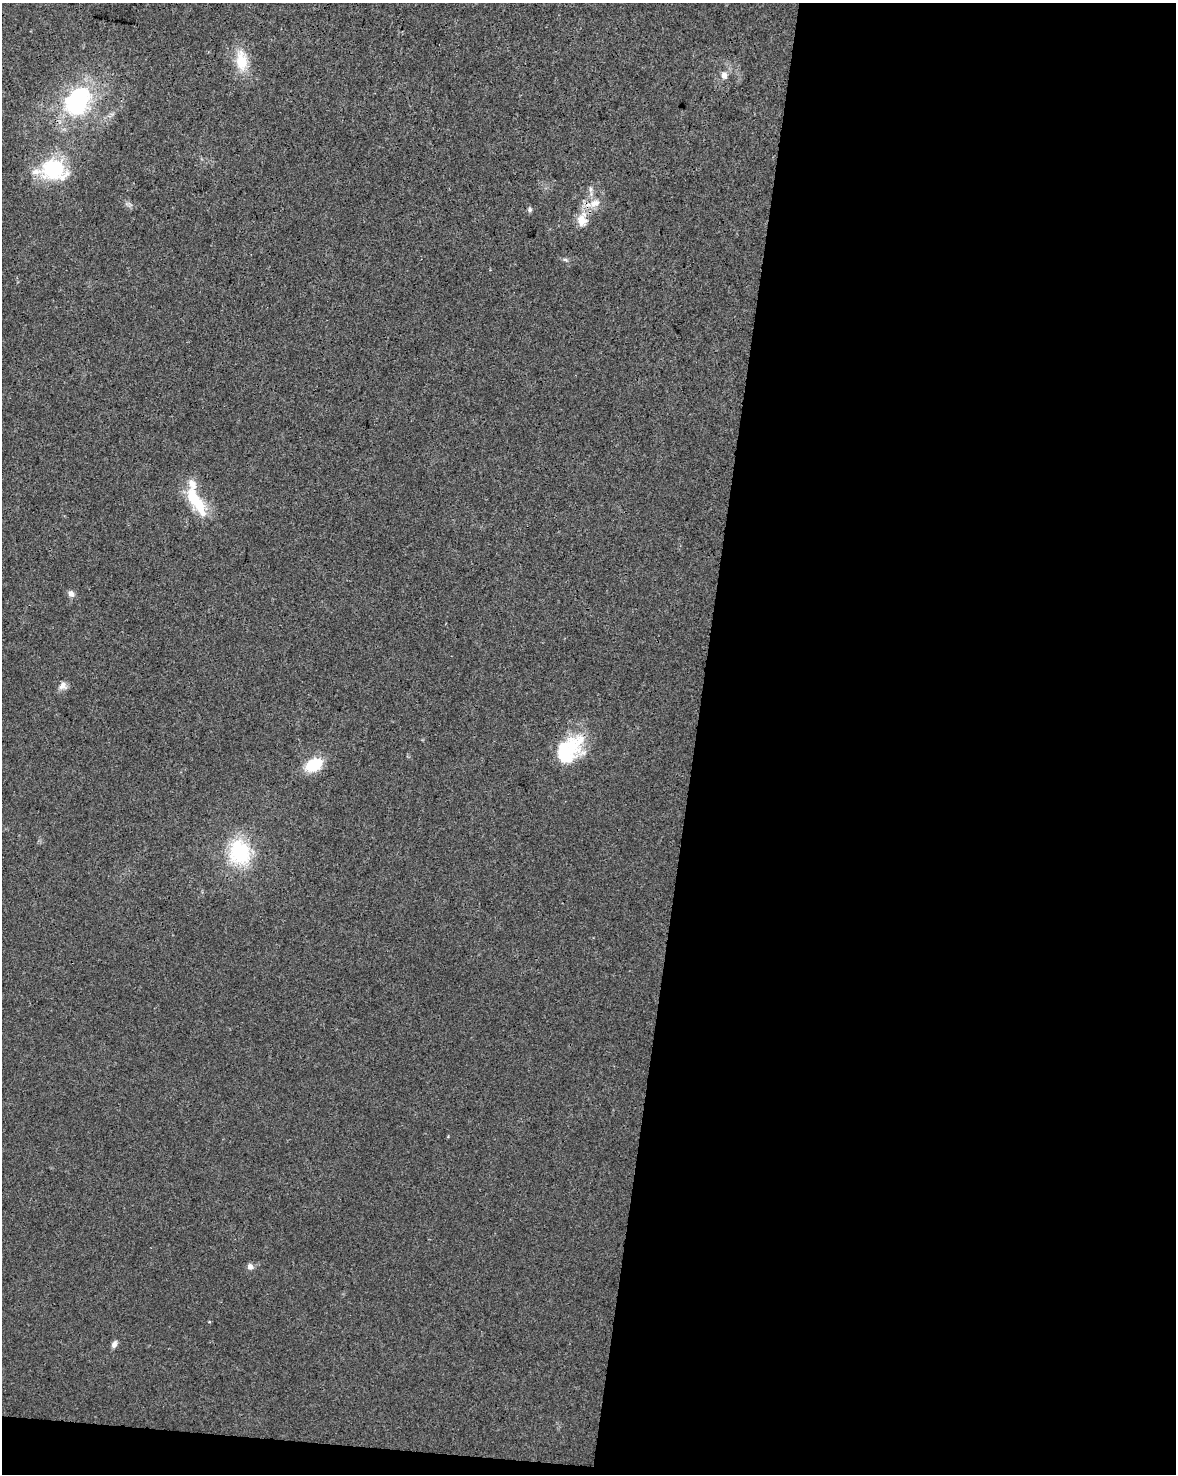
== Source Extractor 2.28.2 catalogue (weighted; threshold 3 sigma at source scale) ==
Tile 12 of 4 x 3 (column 4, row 3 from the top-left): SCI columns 3525-4698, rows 228-1699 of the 4709 x 4928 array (HDU 1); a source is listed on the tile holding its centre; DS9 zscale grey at full resolution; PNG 1178 x 1476 px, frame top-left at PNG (2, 3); no overlay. Shown black and unused: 42% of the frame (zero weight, under 3 of 4 exposures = <1% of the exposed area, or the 3 px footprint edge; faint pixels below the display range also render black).
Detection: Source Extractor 2.28.2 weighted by HDU 2 'WHT'; one run over the whole footprint, this tile lists its part. Background 0.0237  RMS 0.0033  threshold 0.0149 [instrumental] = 3 sigma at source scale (4.5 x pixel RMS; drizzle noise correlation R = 1.50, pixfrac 1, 0.0396/0.0396 arcsec/px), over >= 5 px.
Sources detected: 18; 1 inside a brighter object's white glare — not listed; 1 inside a brighter listed object's ellipse — not listed separately; the other 16 listed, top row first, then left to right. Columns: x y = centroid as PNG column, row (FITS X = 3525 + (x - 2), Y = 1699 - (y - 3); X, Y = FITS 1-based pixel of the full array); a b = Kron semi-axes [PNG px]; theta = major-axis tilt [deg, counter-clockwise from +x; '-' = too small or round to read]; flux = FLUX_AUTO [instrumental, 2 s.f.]
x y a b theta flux
241 61 27 14 -84 8.4
724 75 9 8 - 1.7
78 101 44 31 59 34
53 170 36 25 -3 21
591 189 7 4 -90 0.75
595 203 15 9 23 3.5
530 210 6 5 - 0.72
582 220 14 11 -81 4.5
195 500 39 12 -58 14
71 594 9 7 -43 1.5
63 686 11 9 57 1.8
572 747 42 24 50 16
313 765 16 10 26 14
240 852 27 23 -76 23
250 1267 8 8 - 1.3
114 1344 8 6 66 1.3
Overlapping masked pixels (flux is a lower limit): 1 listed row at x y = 582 220